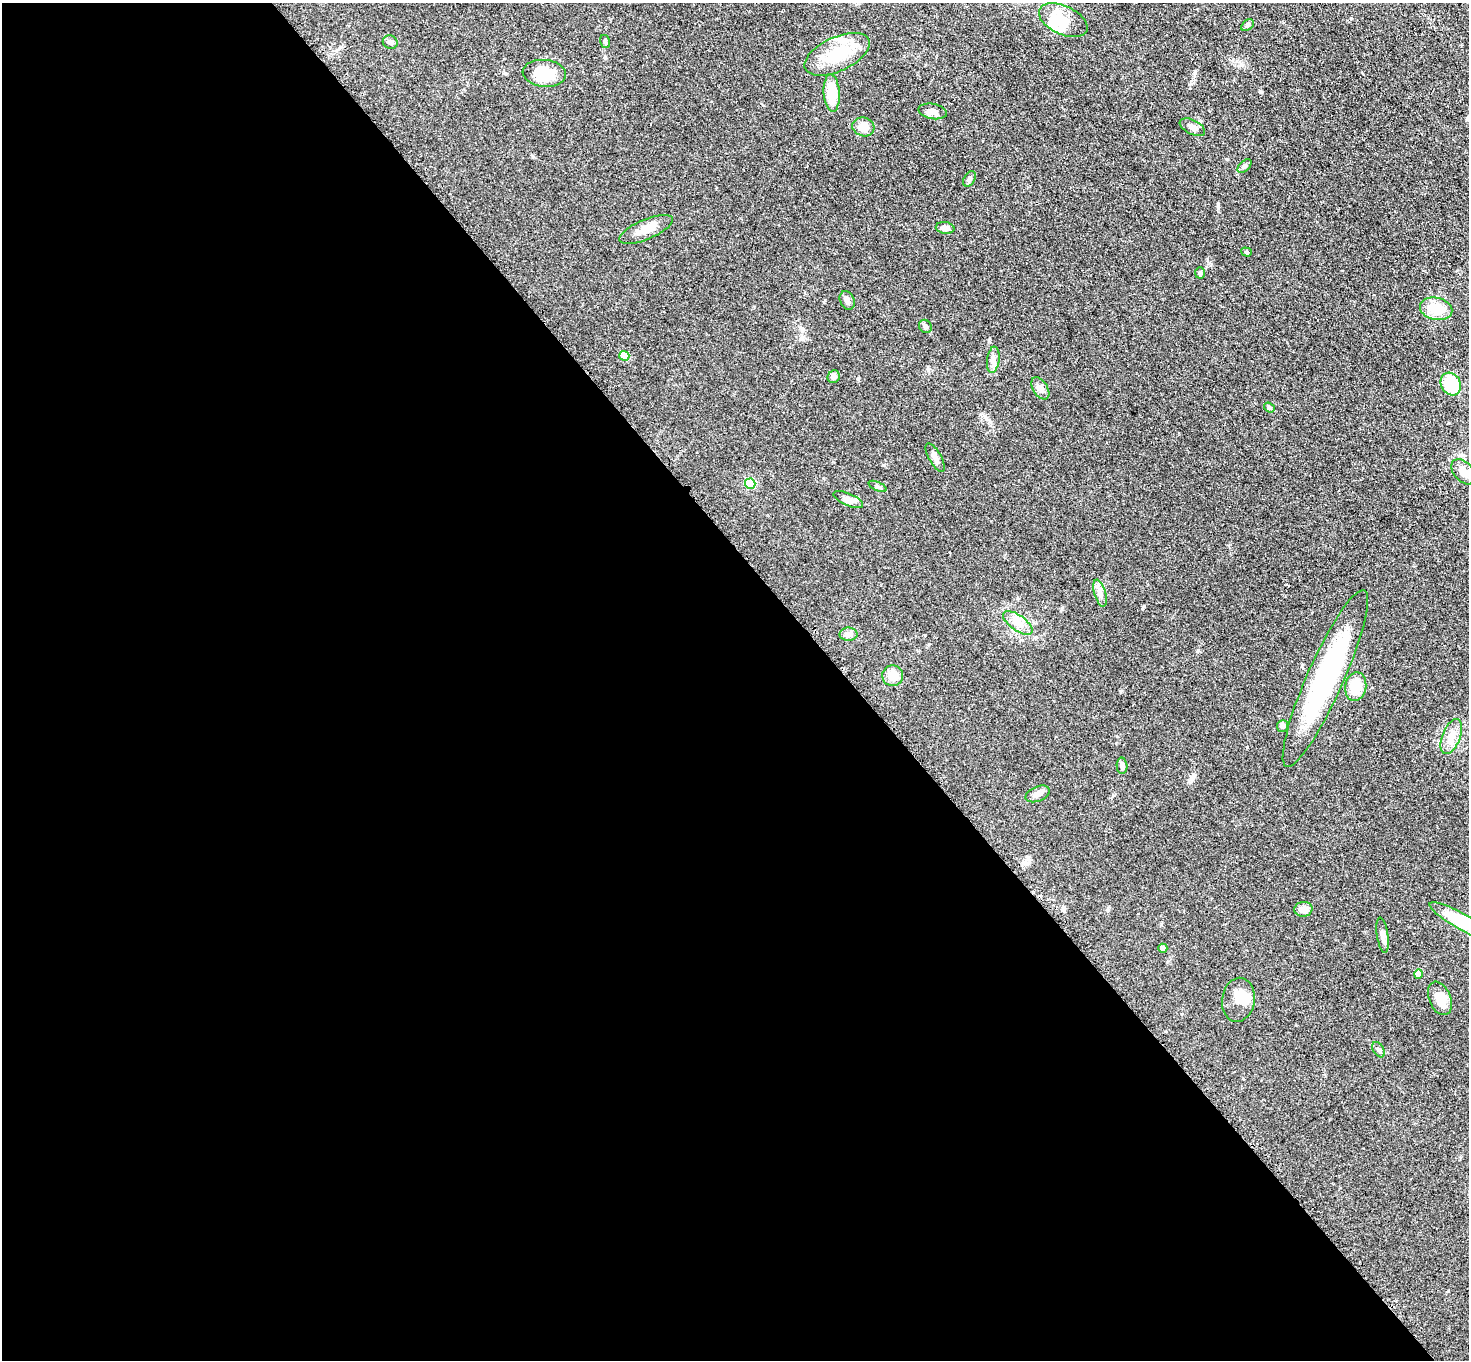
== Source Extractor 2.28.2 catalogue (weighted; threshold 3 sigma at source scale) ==
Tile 9 of 4 x 4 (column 1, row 3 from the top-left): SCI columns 81-1547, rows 1716-3073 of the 6030 x 6006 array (HDU 1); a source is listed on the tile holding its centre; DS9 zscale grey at full resolution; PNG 1471 x 1362 px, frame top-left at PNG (2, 3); each listed source drawn as its Kron ellipse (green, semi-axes under 4 px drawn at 4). Shown black and unused: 58% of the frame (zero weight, under 3 of 4 exposures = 7% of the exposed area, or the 3 px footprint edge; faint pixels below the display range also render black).
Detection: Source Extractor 2.28.2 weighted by HDU 2 'WHT'; one run over the whole footprint, this tile lists its part. Background 0.102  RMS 0.0072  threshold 0.0324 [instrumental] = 3 sigma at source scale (4.5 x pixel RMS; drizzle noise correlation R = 1.50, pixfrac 1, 0.05/0.05 arcsec/px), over >= 5 px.
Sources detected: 54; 3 inside a brighter object's white glare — neither listed nor drawn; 3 inside a brighter listed object's ellipse — not listed separately; the other 48 listed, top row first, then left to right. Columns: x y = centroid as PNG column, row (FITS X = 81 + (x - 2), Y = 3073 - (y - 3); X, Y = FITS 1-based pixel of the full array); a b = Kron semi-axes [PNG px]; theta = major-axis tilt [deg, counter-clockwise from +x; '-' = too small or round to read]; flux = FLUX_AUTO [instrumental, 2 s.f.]
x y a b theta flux
1063 20 26 14 -25 17
1248 25 7 5 40 1.3
605 41 6 5 - 1.3
390 42 7 6 - 2.1
837 54 35 17 25 27
544 73 21 13 -5 22
832 93 19 8 -86 18
933 111 14 7 -10 4.1
863 127 11 9 -16 8.3
1192 127 14 7 -26 3.4
1244 166 8 5 45 1.5
969 179 8 5 59 1.8
945 228 9 6 -5 3.8
646 229 29 10 23 8.2
1246 252 5 4 - 1.1
1200 273 6 5 - 1.1
847 300 9 7 -64 2.8
1436 309 16 11 -12 17
925 326 7 6 - 1.7
624 356 5 5 - 16
993 360 13 6 83 3.3
834 377 6 6 - 2.5
1451 384 12 9 -61 29
1040 388 12 7 -57 3.3
1269 408 6 4 -38 1.2
935 458 16 6 -60 3.3
1463 472 14 9 -49 4.9
750 484 5 5 - 42
878 486 10 4 -25 1.5
848 499 16 6 -24 4.3
1100 593 14 5 -74 3.6
1018 623 17 7 -35 6.5
848 634 9 6 1 2.4
893 676 10 10 - 8.6
1325 678 96 18 66 110
1356 687 14 10 80 14
1283 726 6 5 - 2.8
1451 736 18 9 69 7.3
1122 766 8 5 -89 1.8
1038 794 13 7 22 4.1
1303 909 9 7 4 6.2
1463 922 37 8 -29 40
1383 935 18 5 -81 3.5
1163 948 4 4 - 3.2
1419 974 5 4 - 9.1
1440 998 17 10 -68 12
1238 1000 22 16 81 9.4
1379 1050 8 5 -56 1.8
Isophote crosses this tile's border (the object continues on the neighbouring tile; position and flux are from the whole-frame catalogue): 1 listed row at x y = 1463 922
Unlisted compact peaks at least as high as the median listed source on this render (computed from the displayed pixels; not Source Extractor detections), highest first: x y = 1218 205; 1260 92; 1351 18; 1198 650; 802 339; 928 368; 1195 72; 1448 1291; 802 328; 1247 747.